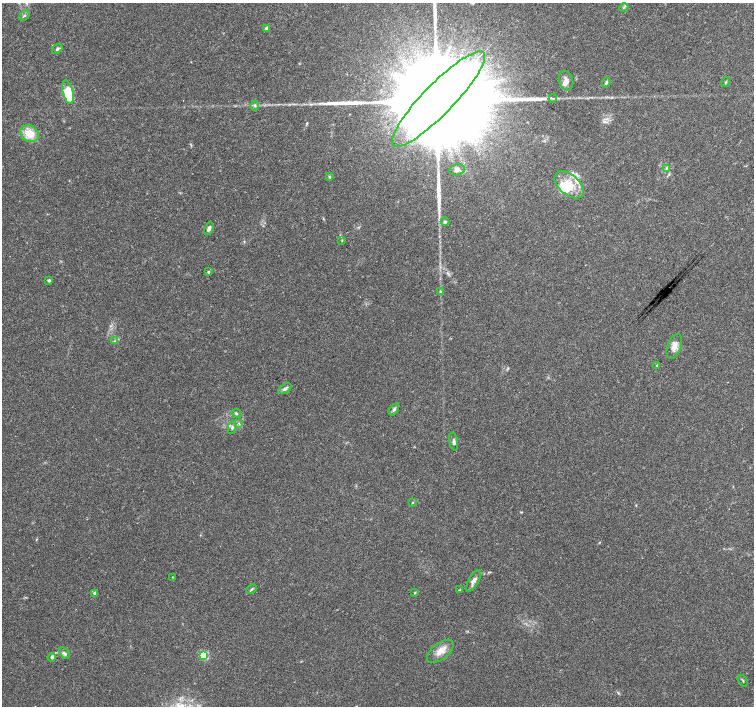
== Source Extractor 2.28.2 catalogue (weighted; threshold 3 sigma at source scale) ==
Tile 10 of 4 x 4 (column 2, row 3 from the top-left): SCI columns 1505-3007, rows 1575-2982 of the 6020 x 6029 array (HDU 1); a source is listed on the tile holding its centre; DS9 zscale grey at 2 x 2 block average (1 PNG px = mean of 2 x 2 image px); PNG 756 x 708 px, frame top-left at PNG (2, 3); each listed source drawn as its Kron ellipse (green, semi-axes under 4 px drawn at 4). Shown black and unused: <1% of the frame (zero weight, under 3 of 4 exposures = <1% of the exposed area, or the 3 px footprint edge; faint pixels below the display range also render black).
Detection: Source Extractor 2.28.2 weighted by HDU 2 'WHT'; one run over the whole footprint, this tile lists its part. Background 0.0514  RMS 0.0037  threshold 0.0167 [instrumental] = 3 sigma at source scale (4.5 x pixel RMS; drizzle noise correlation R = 1.50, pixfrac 1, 0.0396/0.0396 arcsec/px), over >= 5 px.
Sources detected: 50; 1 inside a brighter object's white glare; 3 long thin detections or spike segments (spike, bleed or trail) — neither listed nor drawn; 3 inside a brighter listed object's ellipse — not listed separately; the other 43 listed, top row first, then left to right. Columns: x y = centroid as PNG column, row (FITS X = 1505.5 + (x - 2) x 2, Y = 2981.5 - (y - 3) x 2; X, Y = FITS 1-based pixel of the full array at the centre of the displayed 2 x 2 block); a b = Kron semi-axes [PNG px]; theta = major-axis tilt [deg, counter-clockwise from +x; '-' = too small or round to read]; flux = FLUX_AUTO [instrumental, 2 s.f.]
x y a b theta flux
624 7 4 2 - 0.73
24 16 6 3 37 1.3
267 28 3 2 - 4.4
57 49 6 4 38 1.7
566 81 10 7 -76 4.7
606 82 5 3 - 1.3
726 82 5 2 - 0.71
68 92 12 5 -76 30
553 98 4 2 - 1.2
438 99 65 15 46 83000
255 105 5 4 - 1.6
29 134 10 8 -32 15
666 169 3 3 - 1
457 170 7 5 15 4.5
329 176 4 3 - 0.92
569 185 17 10 -40 17
445 222 4 3 - 1.1
209 229 7 4 67 2.8
342 240 3 2 - 0.65
208 272 3 3 - 0.97
49 280 3 3 - 1.7
441 292 4 3 - 1.2
114 341 3 2 - 0.87
674 346 13 7 70 6.7
657 365 3 3 - 0.75
285 389 7 4 33 2.5
394 409 7 3 55 2
236 413 5 3 - 1.2
239 423 3 2 - 0.69
232 428 6 3 80 2
454 441 9 4 -79 2.4
413 502 3 3 - 0.62
172 577 3 2 - 0.39
474 581 12 5 61 4.9
251 589 5 2 - 1.1
460 589 4 2 - 0.62
95 593 3 3 - 4.6
415 593 4 2 - 0.58
440 651 16 8 39 8.8
64 653 6 4 -51 2.2
204 655 3 3 - 59
52 657 4 4 - 1.4
743 681 6 2 -56 0.87
Diffuse or blended objects may show on this block-average render without a row.